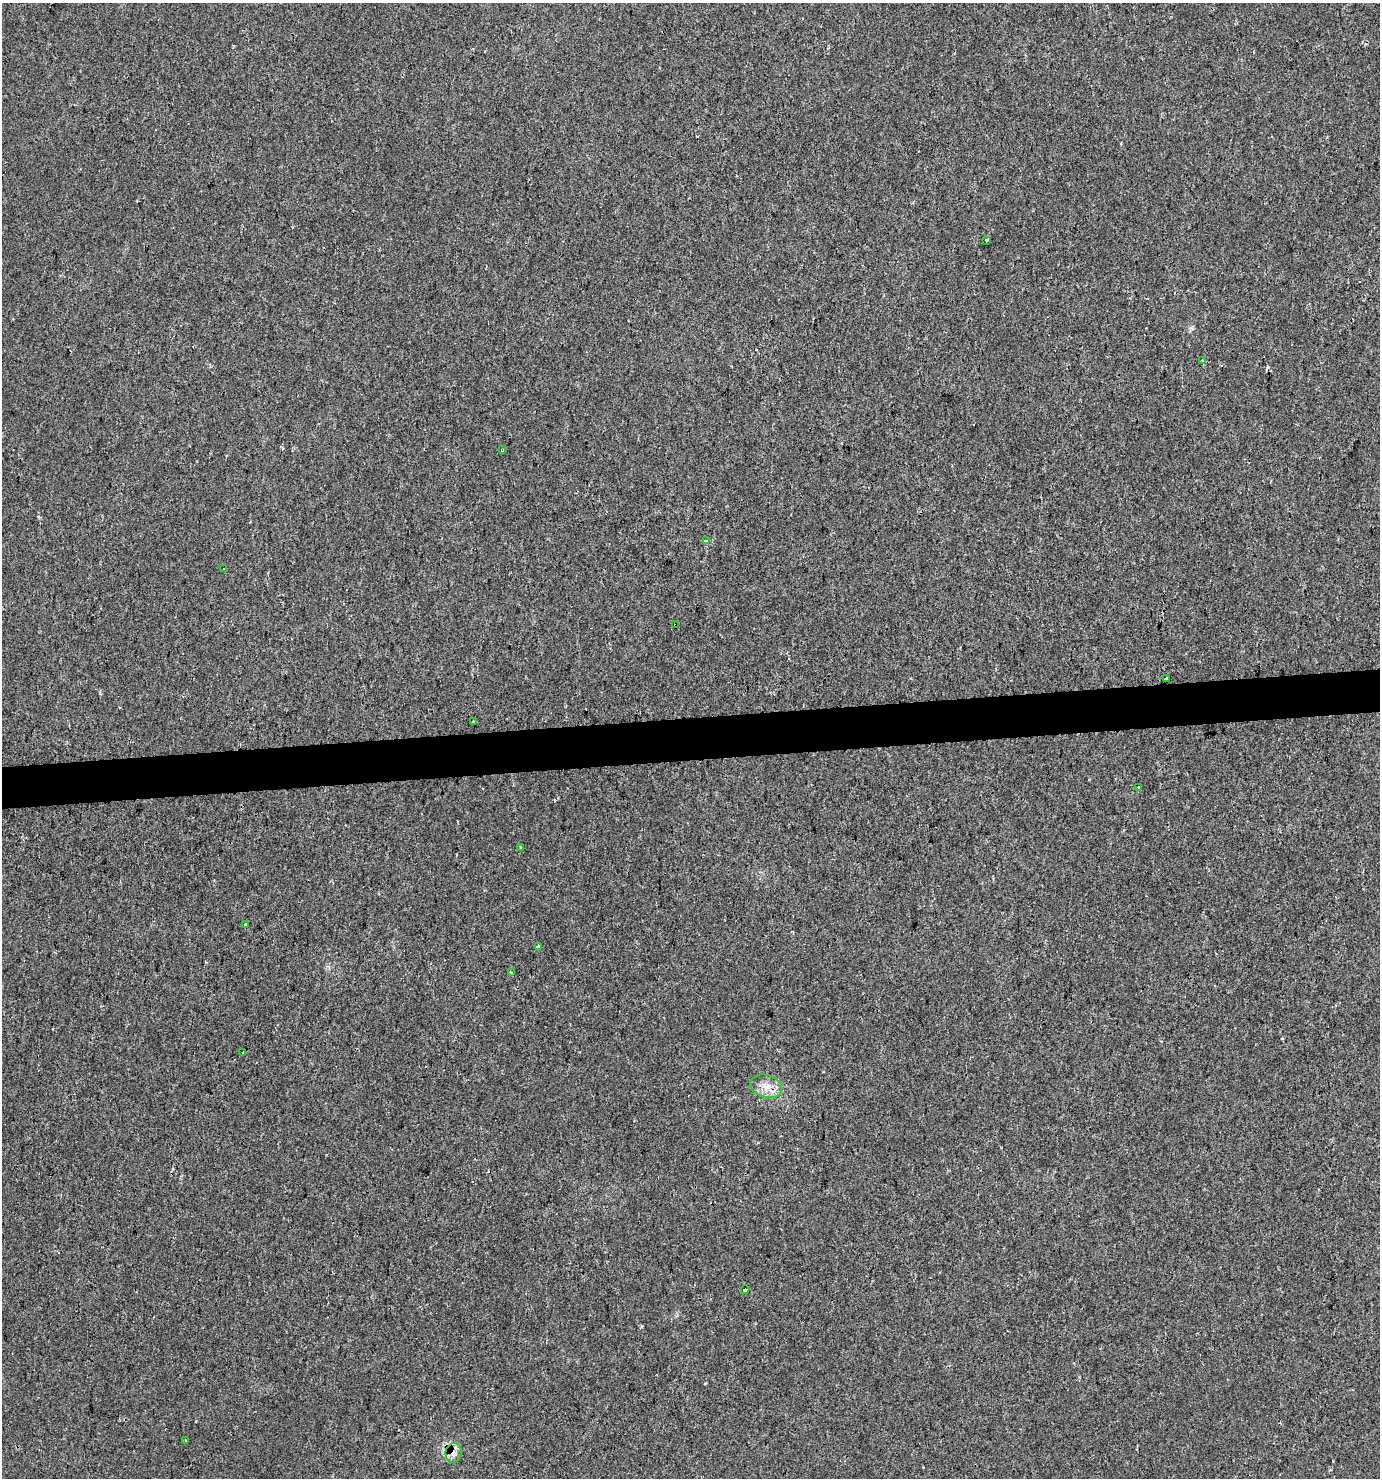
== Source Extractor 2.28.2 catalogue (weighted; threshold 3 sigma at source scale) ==
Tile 5 of 3 x 3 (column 2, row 2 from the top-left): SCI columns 1414-2791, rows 1476-2951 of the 4169 x 4426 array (HDU 1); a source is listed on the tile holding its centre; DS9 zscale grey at full resolution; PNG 1382 x 1480 px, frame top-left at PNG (2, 3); each listed source drawn as its Kron ellipse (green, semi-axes under 4 px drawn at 4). Shown black and unused: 3% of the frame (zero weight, under 2 of 3 exposures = <1% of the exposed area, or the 3 px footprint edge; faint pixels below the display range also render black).
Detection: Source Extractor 2.28.2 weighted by HDU 2 'WHT'; one run over the whole footprint, this tile lists its part. Background 0.00468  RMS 0.0037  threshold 0.0165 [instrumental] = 3 sigma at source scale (4.5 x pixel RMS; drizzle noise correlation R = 1.50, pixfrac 1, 0.0396/0.0396 arcsec/px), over >= 5 px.
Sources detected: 23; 5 cosmic-ray / hot-pixel residue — neither listed nor drawn; the other 18 listed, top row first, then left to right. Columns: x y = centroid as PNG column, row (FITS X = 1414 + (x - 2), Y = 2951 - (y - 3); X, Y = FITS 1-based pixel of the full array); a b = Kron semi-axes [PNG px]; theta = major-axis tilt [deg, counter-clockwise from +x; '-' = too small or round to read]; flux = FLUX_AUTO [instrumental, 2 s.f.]
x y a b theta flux
986 240 4 3 - 1.8
1203 361 4 3 - 1.8
503 450 4 3 - 0.4
706 541 4 3 - 12
224 569 3 2 - 0.36
676 624 3 2 - 0.4
1167 678 4 3 - 5.3
473 722 3 2 - 0.43
1139 788 4 3 - 1.6
520 848 3 3 - 0.31
245 925 3 3 - 0.86
538 946 3 3 - 4.6
512 972 4 2 - 0.38
243 1052 3 3 - 0.98
766 1086 16 11 -18 4.3
745 1290 4 3 - 0.84
186 1441 3 3 - 0.6
454 1453 10 8 80 2
Overlapping masked pixels (flux is a lower limit): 3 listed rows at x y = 676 624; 1167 678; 454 1453